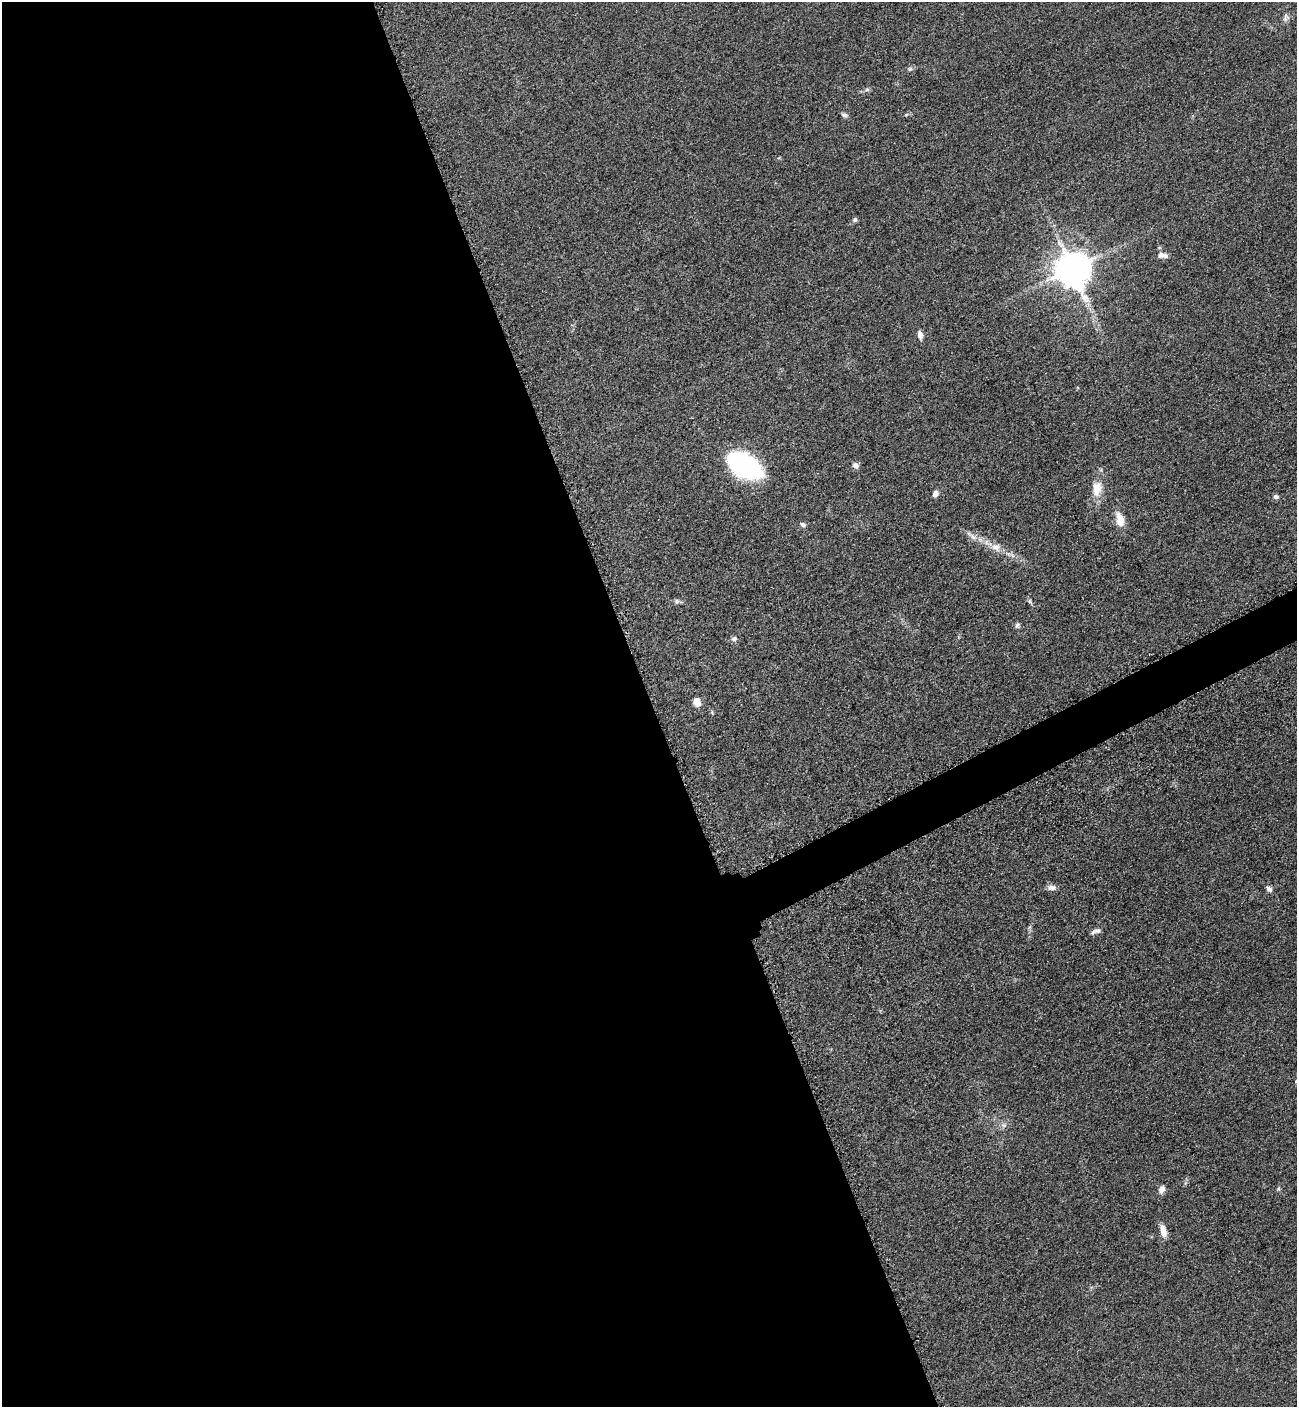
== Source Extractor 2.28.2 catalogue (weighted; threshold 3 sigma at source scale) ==
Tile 9 of 4 x 4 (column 1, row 3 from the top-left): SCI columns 299-1593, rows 1471-2875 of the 5669 x 5702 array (HDU 1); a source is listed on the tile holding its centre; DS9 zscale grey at full resolution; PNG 1299 x 1409 px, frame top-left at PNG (2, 2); no overlay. Shown black and unused: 52% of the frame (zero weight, under 3 of 5 exposures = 4% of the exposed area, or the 3 px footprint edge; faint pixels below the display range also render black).
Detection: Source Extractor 2.28.2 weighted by HDU 2 'WHT'; one run over the whole footprint, this tile lists its part. Background 0.0527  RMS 0.0062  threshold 0.0278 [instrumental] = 3 sigma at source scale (4.5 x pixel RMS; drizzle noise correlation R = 1.50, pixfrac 1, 0.05/0.05 arcsec/px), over >= 5 px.
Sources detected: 29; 1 inside a brighter listed object's ellipse — not listed separately; the other 28 listed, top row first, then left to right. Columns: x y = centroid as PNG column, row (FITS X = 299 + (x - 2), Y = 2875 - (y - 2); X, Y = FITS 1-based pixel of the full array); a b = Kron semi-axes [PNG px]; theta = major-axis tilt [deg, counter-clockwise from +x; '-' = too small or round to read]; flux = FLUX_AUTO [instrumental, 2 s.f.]
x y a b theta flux
1285 18 12 6 82 2.2
910 69 6 5 - 1.2
867 90 7 4 1 1.1
844 115 9 5 -7 1.4
855 220 6 5 - 1.2
1161 255 10 7 1 3
1072 269 10 10 - 1500
920 335 11 6 -82 2.7
745 465 27 16 -29 150
855 465 9 7 -28 2.2
1097 489 22 13 80 9.7
935 494 8 7 - 2.5
1276 497 7 6 - 1.7
1120 520 17 9 -76 8.2
803 524 8 6 -30 1.5
973 536 13 5 -37 3
996 547 14 11 -30 5.6
677 601 6 6 - 1.2
1030 602 9 4 -63 1.2
1017 625 7 6 - 1.4
734 639 7 6 - 1.8
697 702 11 9 -65 4.3
1052 888 11 6 -3 3
1269 889 9 6 -49 2.3
1097 931 10 7 16 2.4
1003 1125 8 5 -11 1.8
1162 1189 9 7 66 3.3
1163 1231 17 7 -75 5.1